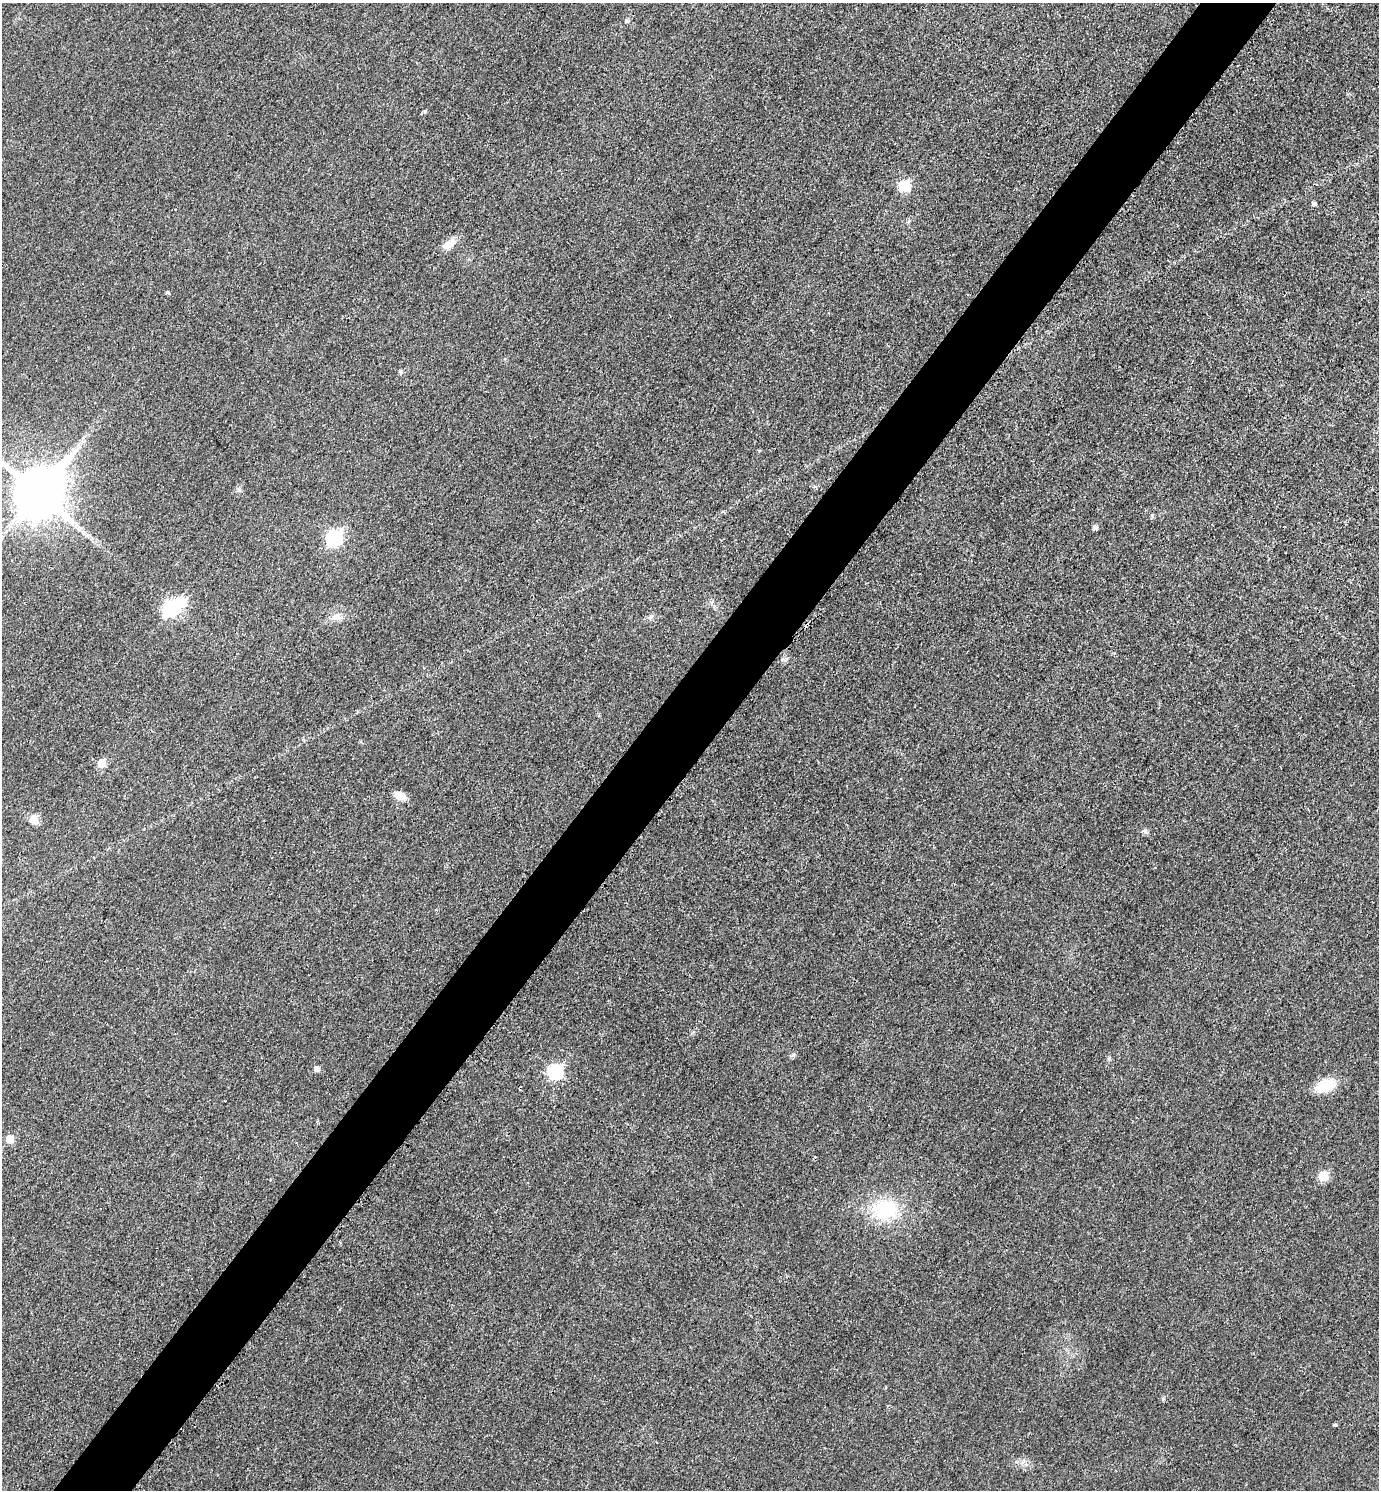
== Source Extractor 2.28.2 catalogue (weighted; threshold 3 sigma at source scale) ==
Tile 7 of 4 x 4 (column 3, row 2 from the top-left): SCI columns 2915-4291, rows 2990-4477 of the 5978 x 5975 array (HDU 1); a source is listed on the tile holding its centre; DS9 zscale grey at full resolution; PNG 1381 x 1492 px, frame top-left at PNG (2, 3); no overlay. Shown black and unused: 6% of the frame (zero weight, under 3 of 4 exposures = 1% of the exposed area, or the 3 px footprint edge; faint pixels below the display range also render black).
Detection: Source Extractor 2.28.2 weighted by HDU 2 'WHT'; one run over the whole footprint, this tile lists its part. Background 0.0434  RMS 0.0064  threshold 0.029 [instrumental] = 3 sigma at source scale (4.5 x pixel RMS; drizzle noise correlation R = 1.50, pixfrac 1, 0.05/0.05 arcsec/px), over >= 5 px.
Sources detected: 28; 1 inside a brighter object's white glare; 1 cosmic-ray / hot-pixel residue — not listed; the other 26 listed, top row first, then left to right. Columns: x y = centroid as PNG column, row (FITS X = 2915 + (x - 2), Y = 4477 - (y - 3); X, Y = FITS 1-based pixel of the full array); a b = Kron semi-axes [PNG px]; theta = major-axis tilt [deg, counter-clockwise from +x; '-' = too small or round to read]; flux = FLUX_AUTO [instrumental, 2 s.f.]
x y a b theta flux
627 20 6 6 - 1.4
904 185 6 6 - 33
1314 204 6 5 - 1.5
447 245 15 11 40 6.3
167 292 5 4 - 1.1
401 371 6 5 - 1.3
239 490 7 4 -19 1.2
38 492 16 14 53 3500
1095 527 5 5 - 2.5
334 538 8 7 - 99
170 608 8 7 - 110
336 617 15 9 5 4.7
650 617 7 6 - 1.8
101 763 7 6 - 12
400 796 14 9 -25 6.7
34 819 6 6 - 16
1144 831 7 6 - 1.7
1109 1058 6 4 72 0.91
317 1069 5 5 - 3.6
556 1072 8 7 - 69
1325 1086 20 12 22 20
9 1139 6 5 - 12
1324 1176 6 6 - 23
885 1209 31 25 9 39
1163 1398 6 5 - 1.2
1335 1425 4 4 - 0.86
Isophote crosses this tile's border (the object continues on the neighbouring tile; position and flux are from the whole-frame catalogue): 1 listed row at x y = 38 492
Unlisted compact peaks at least as high as the median listed source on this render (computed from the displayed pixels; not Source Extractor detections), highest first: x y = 1152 515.